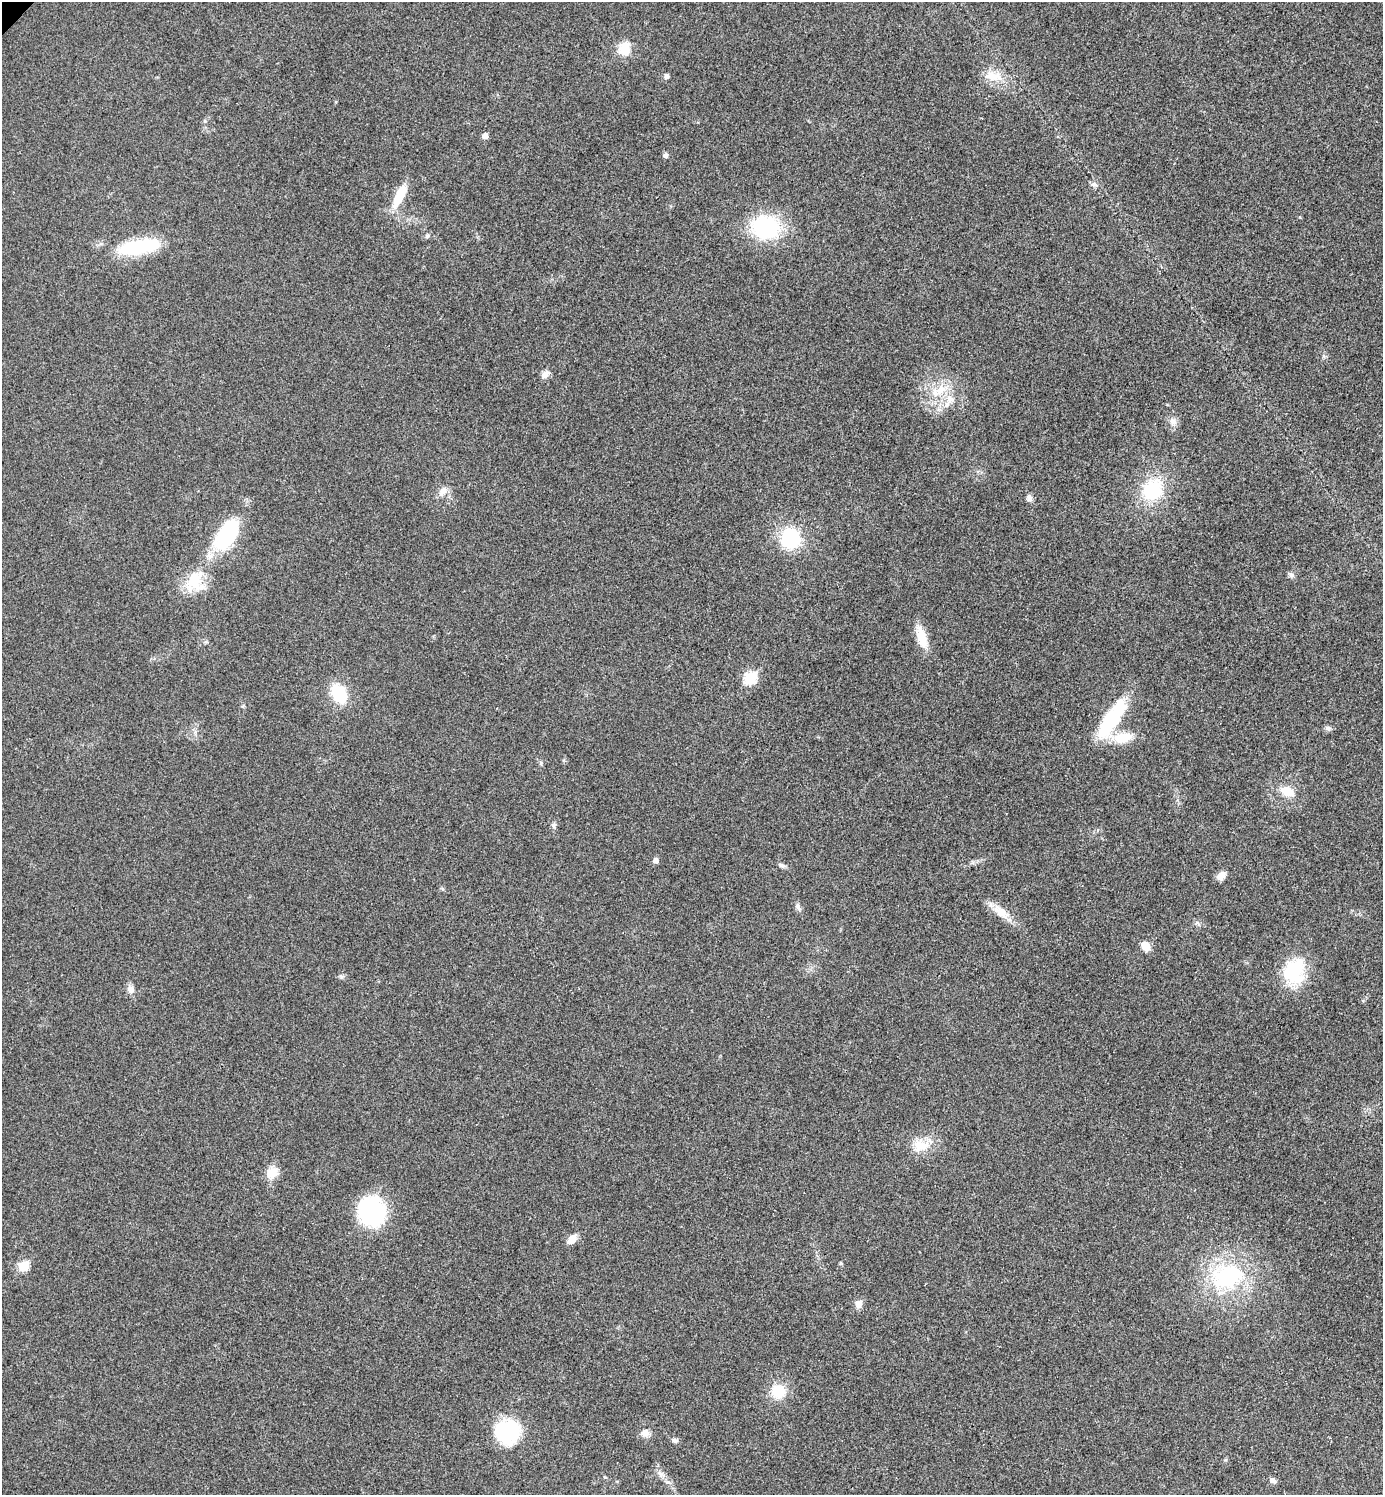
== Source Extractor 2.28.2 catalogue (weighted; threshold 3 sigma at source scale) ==
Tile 6 of 4 x 4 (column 2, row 2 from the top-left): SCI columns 1540-2920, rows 2995-4487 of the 5984 x 5984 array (HDU 1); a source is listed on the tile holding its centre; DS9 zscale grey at full resolution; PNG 1385 x 1497 px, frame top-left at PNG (2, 2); no overlay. Shown black and unused: <1% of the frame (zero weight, under 3 of 4 exposures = <1% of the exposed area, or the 3 px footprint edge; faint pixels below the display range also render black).
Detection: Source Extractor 2.28.2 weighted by HDU 2 'WHT'; one run over the whole footprint, this tile lists its part. Background 0.0208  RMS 0.0056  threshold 0.0253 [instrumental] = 3 sigma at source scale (4.5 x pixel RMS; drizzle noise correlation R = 1.50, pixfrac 1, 0.05/0.05 arcsec/px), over >= 5 px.
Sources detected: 54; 1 inside a brighter object's white glare — not listed; the other 53 listed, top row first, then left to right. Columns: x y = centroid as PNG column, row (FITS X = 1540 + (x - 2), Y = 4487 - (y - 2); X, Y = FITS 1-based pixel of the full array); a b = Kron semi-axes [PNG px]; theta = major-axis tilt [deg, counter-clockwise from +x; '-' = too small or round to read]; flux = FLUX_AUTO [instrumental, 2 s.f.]
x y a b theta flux
624 49 18 15 86 9.5
666 76 7 6 - 1.4
993 76 28 13 -10 10
205 121 6 4 -72 0.66
485 136 5 5 - 3.8
665 155 7 6 - 1.5
1094 184 8 5 7 1.5
399 196 28 9 65 15
765 227 23 19 -11 59
427 236 6 5 - 0.92
139 247 51 15 11 37
545 374 11 8 33 3
940 390 21 12 43 12
950 399 14 11 31 6.4
1173 421 11 9 -26 3
1152 490 21 19 64 33
443 491 13 9 56 4.2
1029 498 10 7 -66 2.1
226 535 41 22 55 44
790 538 24 23 - 31
1291 575 8 6 -48 1.8
194 580 29 16 58 20
922 637 29 11 -75 10
750 678 7 6 - 46
339 694 17 12 -62 24
1111 719 52 16 57 38
1328 728 8 6 0 1.5
1122 738 26 14 10 13
1287 791 16 11 -27 8.8
553 825 7 6 - 1.5
655 860 6 5 - 2.6
781 865 8 6 -30 1.5
1221 876 12 8 45 3.2
798 907 12 6 -53 1.9
1000 912 26 12 -39 8.7
1146 946 9 7 -47 7.1
1294 971 32 26 74 27
341 976 7 4 -45 1
131 990 12 9 -39 3
920 1145 22 17 -2 11
272 1173 15 12 38 7.9
372 1212 32 29 -55 52
572 1239 11 7 43 6.2
23 1266 6 5 - 27
1227 1276 44 33 12 59
859 1304 10 7 60 3.7
778 1391 14 12 -29 15
508 1431 26 24 23 41
645 1433 9 9 - 4
675 1440 9 6 -15 1.5
660 1474 8 6 -23 2.2
605 1477 5 3 - 0.56
1273 1480 9 7 -26 2
Unlisted compact peaks at least as high as the median listed source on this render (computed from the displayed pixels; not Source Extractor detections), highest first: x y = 541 763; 840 1263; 1300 217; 1225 1460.